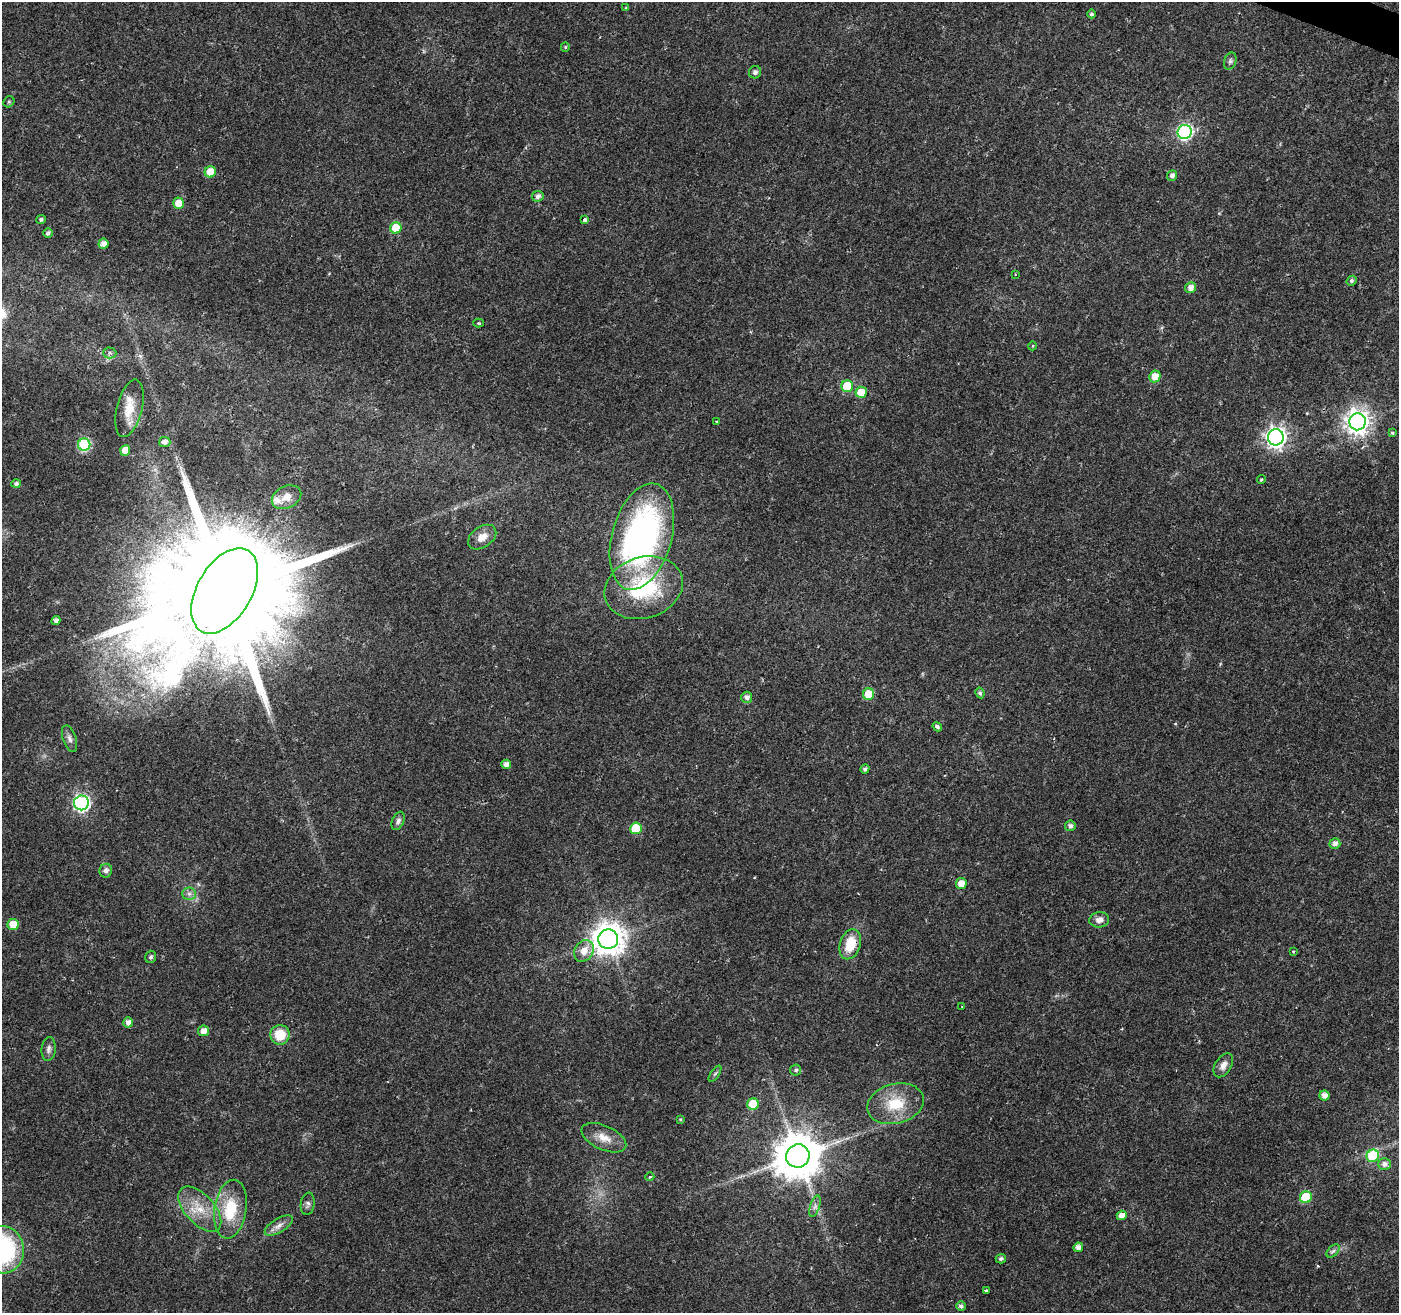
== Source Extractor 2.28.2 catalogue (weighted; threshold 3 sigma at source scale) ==
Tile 10 of 4 x 4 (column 2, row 3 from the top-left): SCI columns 1405-2801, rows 1584-2894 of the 5596 x 5722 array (HDU 1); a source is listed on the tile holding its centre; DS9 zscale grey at full resolution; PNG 1401 x 1315 px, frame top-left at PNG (2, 2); each listed source drawn as its Kron ellipse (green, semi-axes under 4 px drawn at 4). Shown black and unused: <1% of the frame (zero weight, under 2 of 3 exposures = <1% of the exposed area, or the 3 px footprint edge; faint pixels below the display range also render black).
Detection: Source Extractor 2.28.2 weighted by HDU 2 'WHT'; one run over the whole footprint, this tile lists its part. Background 0.0211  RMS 0.003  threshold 0.0135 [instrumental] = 3 sigma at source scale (4.5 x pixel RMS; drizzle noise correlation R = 1.50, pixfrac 1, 0.0396/0.0396 arcsec/px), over >= 5 px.
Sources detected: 94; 1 cosmic-ray / hot-pixel residue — neither listed nor drawn; the other 93 listed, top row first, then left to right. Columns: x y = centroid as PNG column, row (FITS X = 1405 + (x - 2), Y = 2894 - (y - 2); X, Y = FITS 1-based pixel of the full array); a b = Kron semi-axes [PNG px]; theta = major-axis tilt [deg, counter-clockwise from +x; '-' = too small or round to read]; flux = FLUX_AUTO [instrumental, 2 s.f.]
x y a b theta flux
626 8 4 3 - 0.37
1091 14 4 4 - 0.73
565 47 5 4 - 0.38
1230 61 9 6 72 0.76
755 72 6 6 - 0.96
9 102 6 5 - 0.47
1185 132 7 7 - 60
210 172 6 5 - 6
1172 176 5 5 - 1.4
538 196 6 5 - 1.3
179 203 5 5 - 5
41 219 5 4 - 0.67
585 220 4 3 - 1.6
396 228 6 5 - 8.9
48 233 5 4 - 0.91
103 244 5 5 - 2
1015 275 3 2 - 0.24
1352 281 5 4 - 0.7
1191 288 5 5 - 2.3
478 323 5 4 - 0.37
1032 346 4 3 - 0.26
110 353 6 5 - 0.86
1155 376 6 5 - 3.8
847 386 6 5 - 11
861 392 5 5 - 5.9
129 408 29 12 76 6.2
717 422 4 3 - 0.54
1358 422 8 8 - 250
1392 433 4 3 - 0.45
1276 437 8 8 - 150
165 442 6 5 - 1.4
84 445 6 6 - 30
125 450 5 5 - 3.6
1261 479 4 3 - 0.33
16 484 5 4 - 0.89
286 497 15 11 25 4.1
482 537 16 10 35 3
642 537 54 30 74 100
644 588 40 30 18 26
225 591 47 27 60 18000
56 620 5 4 - 1.4
980 693 5 4 - 0.66
869 694 6 5 - 6.6
747 697 5 5 - 1.3
937 727 5 4 - 0.79
70 739 14 6 -71 1.3
506 764 5 4 - 1.7
865 769 5 4 - 0.76
81 803 7 7 - 68
398 821 9 6 67 1.1
1070 826 5 5 - 1.1
636 828 6 6 - 11
1335 844 5 5 - 1.4
106 871 7 6 - 1.2
961 884 5 5 - 3
189 894 7 6 - 1
1099 920 10 7 7 1.7
13 924 5 5 - 5.6
608 939 10 9 - 510
850 944 15 10 72 8.4
584 951 11 9 58 3.5
1293 951 3 2 - 0.4
151 957 6 5 - 0.75
962 1007 4 2 - 0.21
128 1022 5 5 - 1.6
203 1031 5 5 - 2.4
280 1035 10 9 - 7.4
49 1049 12 7 85 1.2
1223 1065 13 8 58 2
796 1070 5 5 - 0.67
715 1074 9 3 56 0.57
1324 1095 5 5 - 2
753 1104 6 5 - 9.3
895 1104 29 20 14 11
680 1119 4 3 - 0.31
604 1138 24 12 -25 4.4
798 1156 12 11 - 1300
1373 1156 6 6 - 17
1384 1164 6 6 - 1.5
650 1177 4 3 - 0.91
1306 1197 6 5 - 14
308 1204 11 7 81 1
815 1206 11 5 72 1
200 1209 27 14 -47 7.7
230 1209 29 16 81 12
1122 1215 5 4 - 2.4
279 1226 16 6 31 1.9
1078 1247 5 4 - 1.6
2 1250 24 22 -79 43
1333 1251 8 4 44 0.78
1001 1259 5 4 - 0.77
987 1291 4 3 - 0.89
961 1306 5 5 - 0.88
Overlapping masked pixels (flux is a lower limit): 2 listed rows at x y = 225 591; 850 944
Isophote crosses this tile's border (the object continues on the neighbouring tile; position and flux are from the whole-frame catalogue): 1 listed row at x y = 2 1250